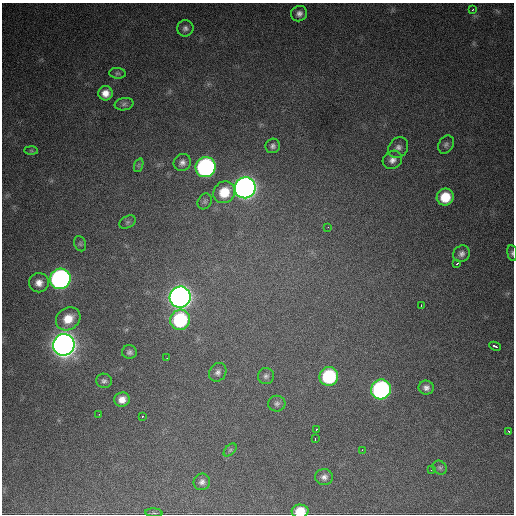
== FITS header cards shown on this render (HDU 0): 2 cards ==
NAXIS1  =                  512 / Axis length
NAXIS2  =                  512 / Axis length

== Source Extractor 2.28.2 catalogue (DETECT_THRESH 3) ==
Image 512 x 512 px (HDU 0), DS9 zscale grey, 1 PNG px = 1 image px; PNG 516 x 516 px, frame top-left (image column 1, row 512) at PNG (2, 3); each listed source drawn as its Kron ellipse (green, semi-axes under 4 px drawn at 4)
Background 1120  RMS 28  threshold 85.3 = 3 sigma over >= 5 px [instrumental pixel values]
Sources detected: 55; all 55 listed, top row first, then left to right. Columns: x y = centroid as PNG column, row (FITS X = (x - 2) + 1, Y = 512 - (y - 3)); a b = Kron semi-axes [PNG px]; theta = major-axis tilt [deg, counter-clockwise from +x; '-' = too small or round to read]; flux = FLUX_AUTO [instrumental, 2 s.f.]
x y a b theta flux
473 9 3 3 - 3.3e+03
299 14 8 7 - 9.1e+03
185 28 8 8 - 7.3e+03
117 73 8 5 -5 3.8e+03
105 93 7 7 - 1.7e+04
124 104 9 6 10 5.7e+03
446 144 9 7 58 6.0e+03
273 146 7 7 - 6.1e+03
398 147 11 9 53 1.0e+04
31 151 7 4 -1 3.4e+03
392 160 10 9 - 1.2e+04
182 162 9 8 - 9.6e+03
139 165 7 4 71 3.3e+03
206 167 10 10 - 5.1e+05
245 188 11 10 - 1.6e+06
224 192 11 10 - 4.9e+04
445 197 9 8 - 4.8e+04
205 201 8 6 59 4.6e+03
128 222 9 6 27 4.7e+03
328 227 3 2 - 3.0e+03
80 244 8 6 -69 4.3e+03
512 253 8 5 -83 4.1e+03
462 254 9 8 - 8.3e+03
457 264 4 3 - 7.0e+03
60 279 10 10 - 7.4e+05
39 283 10 9 - 1.5e+04
180 297 11 10 - 1.7e+06
421 305 3 2 - 2.7e+03
68 319 13 10 37 3.4e+04
180 320 10 9 - 1.7e+05
64 345 11 10 - 2.6e+06
495 346 6 3 -24 1.0e+04
129 352 7 7 - 5.9e+03
167 358 3 2 - 2.6e+03
218 372 10 8 55 8.0e+03
266 376 8 8 - 5.8e+03
329 376 9 9 - 1.6e+05
104 381 8 7 - 5.7e+03
426 388 7 7 - 8.5e+03
381 389 10 9 - 4.5e+05
122 400 8 7 - 1.5e+04
277 404 8 8 - 6.0e+03
99 414 2 2 - 4.7e+03
142 417 3 3 - 6.1e+03
316 430 4 3 - 5.5e+03
508 431 3 3 - 6.7e+03
315 439 3 2 - 2.5e+04
230 450 8 4 45 4.0e+03
362 450 3 2 - 2.5e+03
440 468 7 6 - 4.5e+03
432 470 3 2 - 3.4e+03
324 477 9 8 - 9.0e+03
202 482 8 8 - 8.2e+03
300 511 8 6 4 4.0e+04
154 513 8 3 -5 2.8e+03
At the frame edge (FLAGS 8, measured only in part): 2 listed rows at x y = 512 253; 300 511